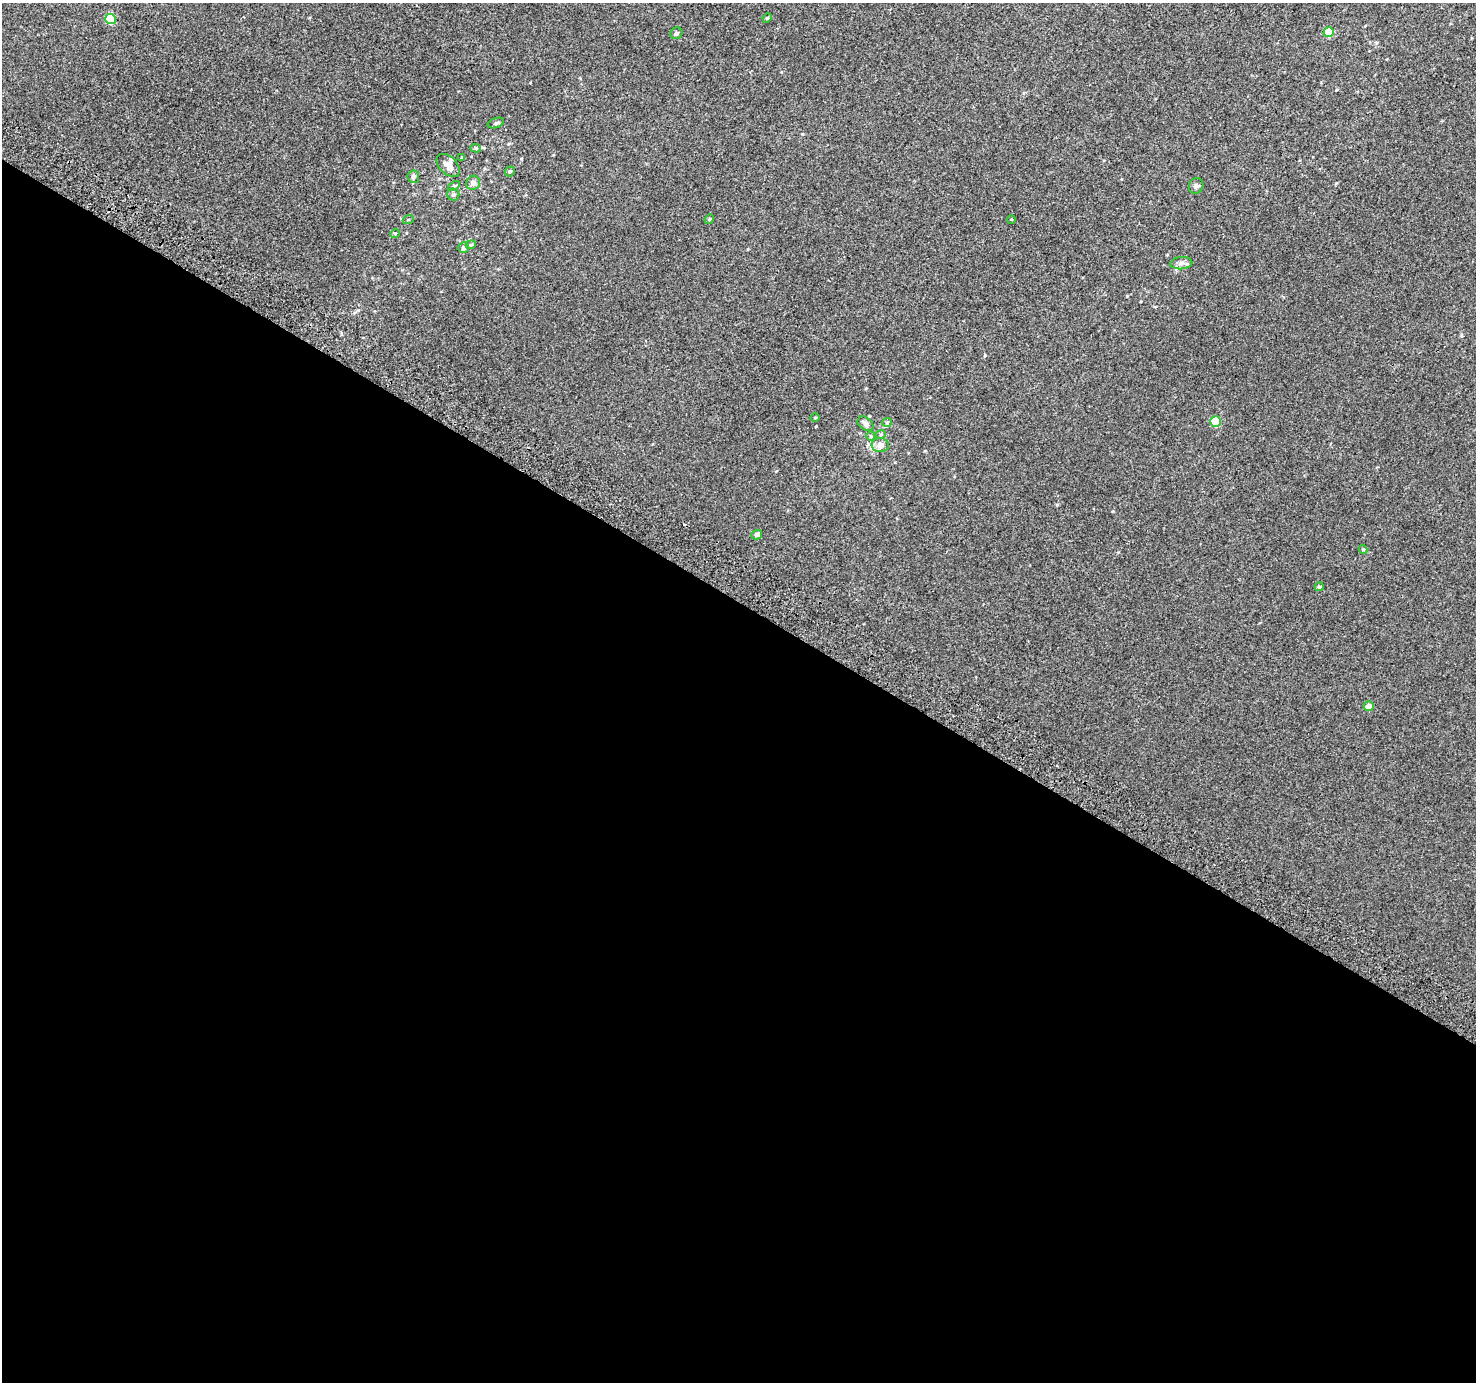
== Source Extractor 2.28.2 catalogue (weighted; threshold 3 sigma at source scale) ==
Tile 14 of 4 x 4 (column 2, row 4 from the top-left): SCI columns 1504-2977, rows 291-1670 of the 5950 x 6035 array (HDU 1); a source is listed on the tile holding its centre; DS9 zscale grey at full resolution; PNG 1478 x 1384 px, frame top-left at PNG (2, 3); each listed source drawn as its Kron ellipse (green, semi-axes under 4 px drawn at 4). Shown black and unused: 57% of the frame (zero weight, under 2 of 3 exposures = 2% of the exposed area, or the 3 px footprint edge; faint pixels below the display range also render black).
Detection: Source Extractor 2.28.2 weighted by HDU 2 'WHT'; one run over the whole footprint, this tile lists its part. Background 0.00299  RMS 0.0073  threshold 0.0329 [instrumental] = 3 sigma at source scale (4.5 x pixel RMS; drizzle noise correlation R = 1.50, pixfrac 1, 0.0396/0.0396 arcsec/px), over >= 5 px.
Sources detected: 34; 1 cosmic-ray / hot-pixel residue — neither listed nor drawn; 1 inside a brighter listed object's ellipse — not listed separately; the other 32 listed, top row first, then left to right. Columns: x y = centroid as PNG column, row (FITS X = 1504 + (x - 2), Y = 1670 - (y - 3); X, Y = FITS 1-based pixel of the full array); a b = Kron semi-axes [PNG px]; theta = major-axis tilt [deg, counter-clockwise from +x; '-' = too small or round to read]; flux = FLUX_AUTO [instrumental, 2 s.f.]
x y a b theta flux
767 18 5 4 - 0.77
110 19 5 5 - 26
1329 32 5 5 - 23
676 33 6 5 - 1.5
496 123 8 4 20 1.4
476 148 5 4 - 1.1
462 158 4 3 - 0.81
448 165 14 8 -44 5
510 171 5 4 - 1.2
413 177 6 6 - 1.8
473 183 7 7 - 2.6
454 186 6 4 28 1.1
1196 186 8 7 - 1.9
453 194 6 6 - 1.6
709 219 5 4 - 0.81
1011 219 4 3 - 0.53
408 220 5 3 - 0.66
395 233 5 3 - 0.61
471 245 5 4 - 0.96
464 248 5 5 - 2.5
1181 263 11 6 5 2.8
815 418 5 3 - 0.61
1215 421 5 5 - 28
887 422 5 4 - 0.84
866 424 9 6 -36 2.8
881 434 5 3 - 0.75
871 436 5 4 - 0.84
880 445 8 7 - 4.6
757 535 5 4 - 2.2
1363 549 4 4 - 0.77
1319 587 4 4 - 1.3
1369 706 5 4 - 5.2
Unlisted compact peaks at least as high as the median listed source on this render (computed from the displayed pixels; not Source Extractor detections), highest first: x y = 816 426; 1057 505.